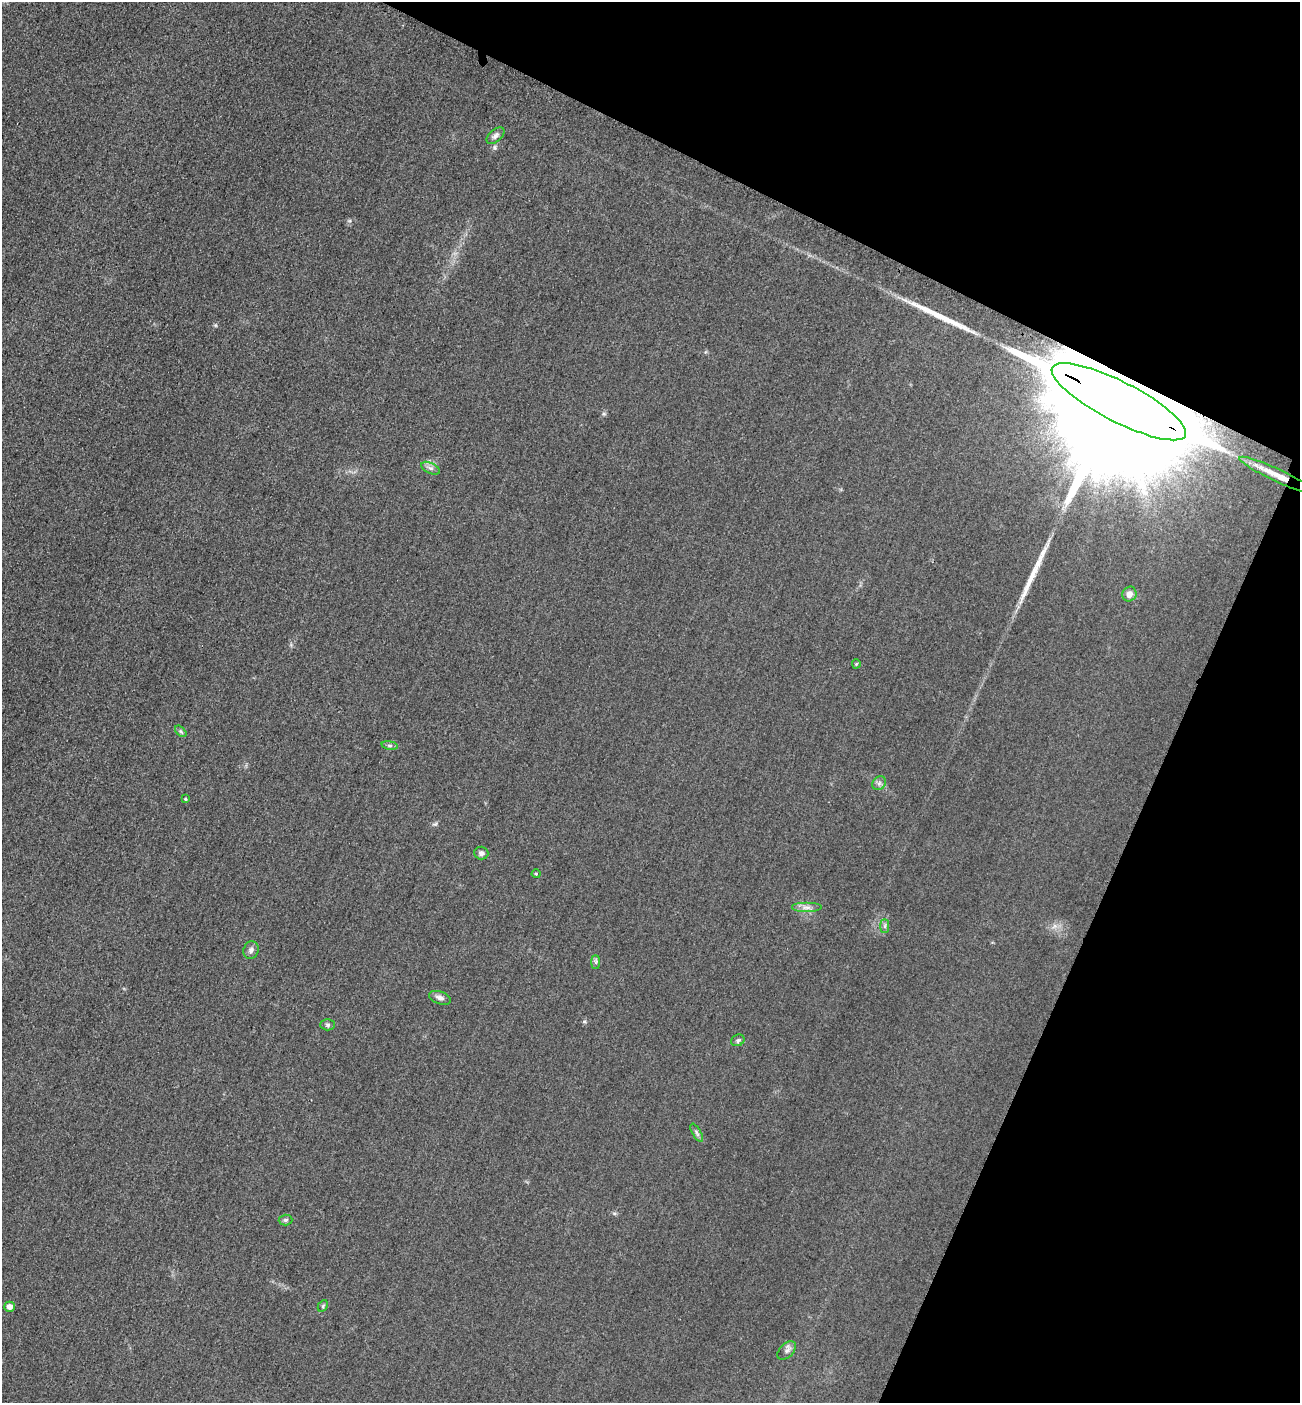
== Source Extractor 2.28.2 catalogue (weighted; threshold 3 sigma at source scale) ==
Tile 8 of 4 x 4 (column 4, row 2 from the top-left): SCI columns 4199-5496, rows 2828-4228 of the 5667 x 5654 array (HDU 1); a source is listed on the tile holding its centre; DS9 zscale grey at full resolution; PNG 1302 x 1405 px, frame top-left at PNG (2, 2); each listed source drawn as its Kron ellipse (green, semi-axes under 4 px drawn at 4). Shown black and unused: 23% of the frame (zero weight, under 3 of 4 exposures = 3% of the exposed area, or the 3 px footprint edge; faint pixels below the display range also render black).
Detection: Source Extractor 2.28.2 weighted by HDU 2 'WHT'; one run over the whole footprint, this tile lists its part. Background 0.0584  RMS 0.017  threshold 0.0756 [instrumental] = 3 sigma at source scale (4.5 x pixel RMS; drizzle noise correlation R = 1.50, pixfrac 1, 0.05/0.05 arcsec/px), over >= 5 px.
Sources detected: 26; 2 long thin detections or spike segments (spike, bleed or trail) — neither listed nor drawn; the other 24 listed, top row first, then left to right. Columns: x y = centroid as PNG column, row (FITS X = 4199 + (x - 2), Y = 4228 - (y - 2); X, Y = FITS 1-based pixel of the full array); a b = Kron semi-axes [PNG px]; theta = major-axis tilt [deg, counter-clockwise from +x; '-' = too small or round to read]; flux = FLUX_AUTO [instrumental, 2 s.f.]
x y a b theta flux
495 136 10 6 41 5.8
1119 402 75 20 -27 250000
430 468 10 5 -26 6
1277 475 41 6 -25 29
1129 594 7 7 - 12
856 664 4 4 - 1.9
181 731 7 4 -45 3
390 745 8 4 -8 3.3
879 783 7 6 - 4.8
185 799 4 3 - 2
481 853 7 6 - 5.6
536 874 4 4 - 1.6
807 907 15 5 0 8.4
885 926 7 4 -90 3.7
251 950 9 7 66 6.3
596 962 7 4 -90 3.2
440 998 11 6 -18 7.2
327 1025 7 5 -1 3.3
738 1040 7 5 26 3.7
697 1133 10 4 -60 4.2
286 1220 7 5 3 3.3
323 1306 6 4 62 2.5
10 1307 5 5 - 12
787 1351 11 6 45 6.6
Overlapping masked pixels (flux is a lower limit): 2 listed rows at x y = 1119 402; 1277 475